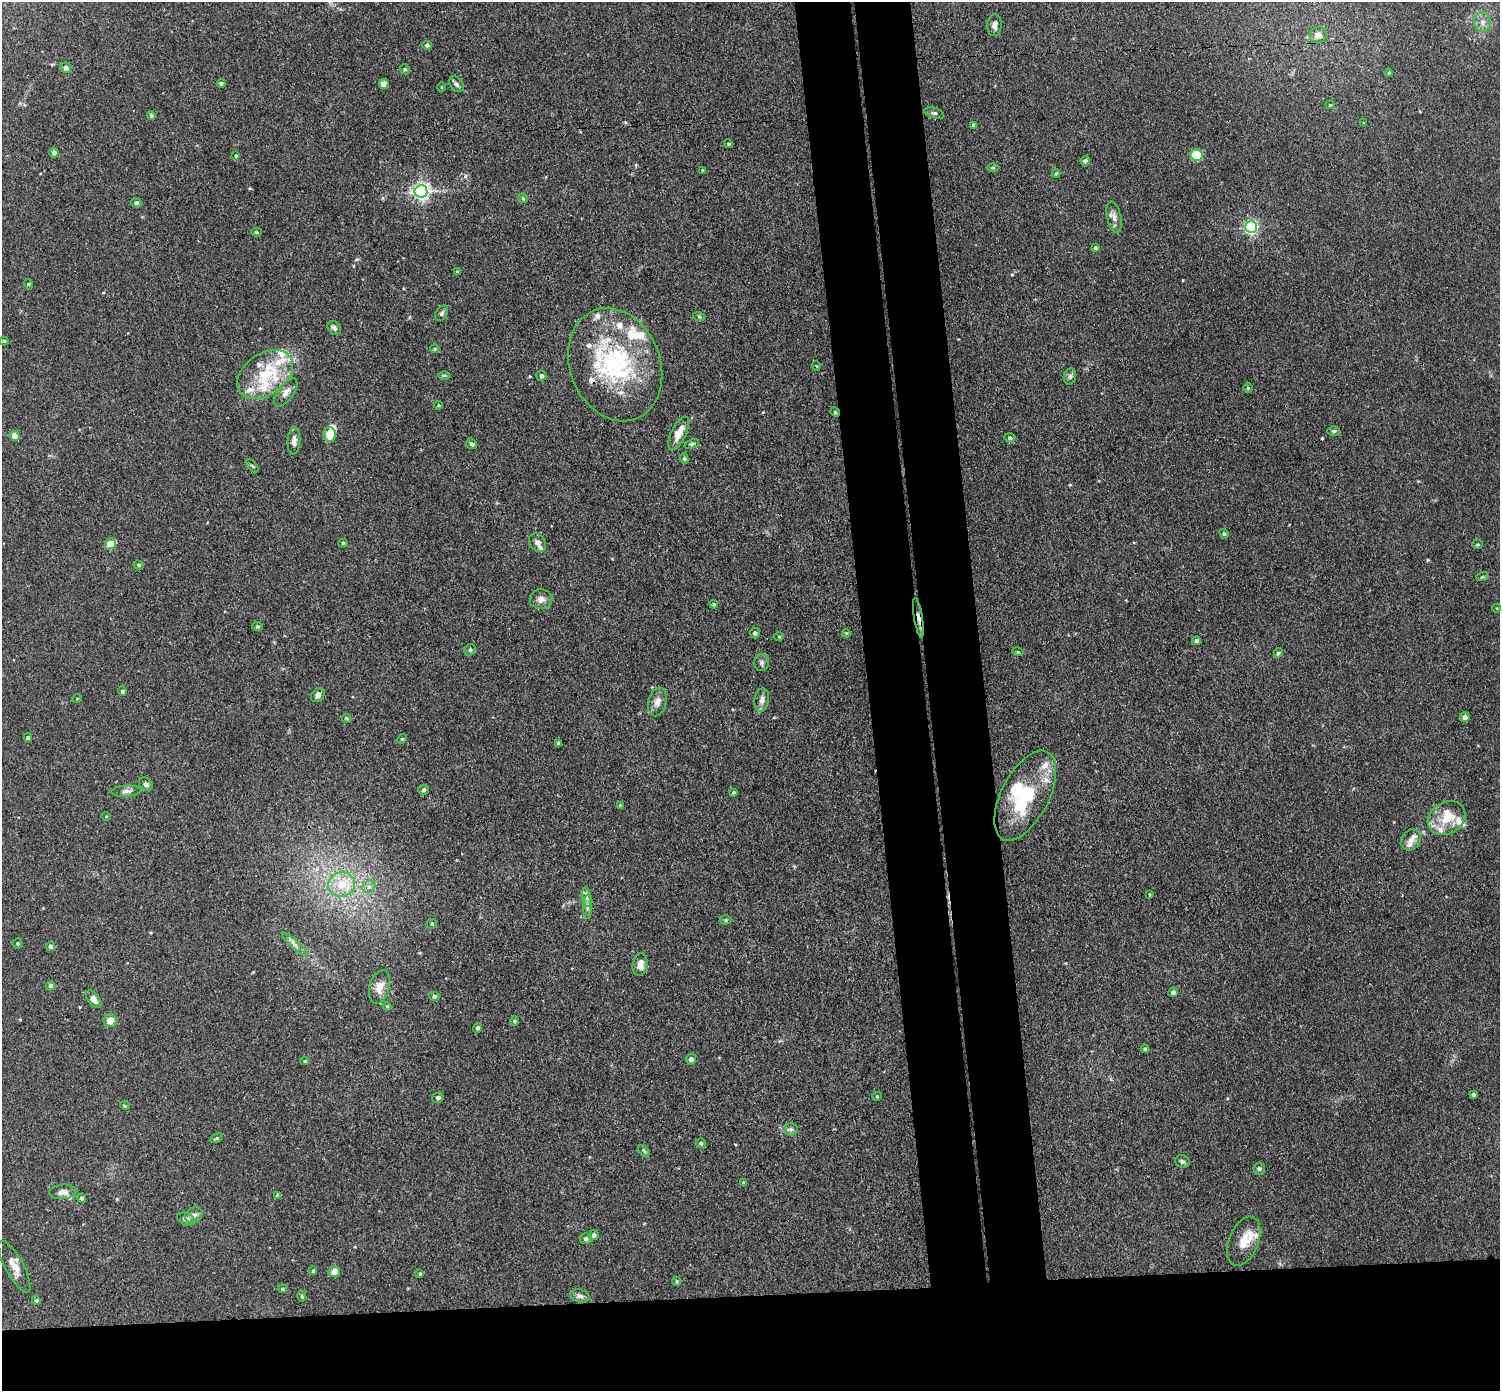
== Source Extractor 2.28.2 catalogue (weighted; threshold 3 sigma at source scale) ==
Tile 8 of 3 x 3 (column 2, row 3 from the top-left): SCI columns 1556-3053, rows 133-1521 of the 4608 x 4537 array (HDU 1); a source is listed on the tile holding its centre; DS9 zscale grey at full resolution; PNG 1502 x 1393 px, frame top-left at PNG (2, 2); each listed source drawn as its Kron ellipse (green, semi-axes under 4 px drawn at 4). Shown black and unused: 14% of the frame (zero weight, under 3 of 4 exposures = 6% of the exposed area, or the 3 px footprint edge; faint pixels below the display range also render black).
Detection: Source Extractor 2.28.2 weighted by HDU 2 'WHT'; one run over the whole footprint, this tile lists its part. Background 0.0394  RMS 0.0046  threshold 0.0209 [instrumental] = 3 sigma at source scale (4.5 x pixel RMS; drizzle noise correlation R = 1.50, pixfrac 1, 0.05/0.05 arcsec/px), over >= 5 px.
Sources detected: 173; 2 inside a brighter object's white glare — neither listed nor drawn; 23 inside a brighter listed object's ellipse — not listed separately; the other 148 listed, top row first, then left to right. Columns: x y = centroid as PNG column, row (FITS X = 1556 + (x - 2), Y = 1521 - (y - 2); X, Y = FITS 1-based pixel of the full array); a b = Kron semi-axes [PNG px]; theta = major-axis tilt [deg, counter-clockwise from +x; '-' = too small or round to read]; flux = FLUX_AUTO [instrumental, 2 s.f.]
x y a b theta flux
1482 22 10 8 -88 2.9
994 25 11 7 87 1.8
1318 35 8 8 - 3.6
427 45 5 4 - 1.1
66 68 5 5 - 1.8
405 69 5 4 - 0.62
1389 73 4 3 - 0.41
221 83 4 4 - 0.96
384 84 5 5 - 3.2
456 84 9 6 -49 1.4
441 87 5 3 - 0.37
1330 105 4 4 - 0.48
934 113 10 5 -17 1.1
151 116 4 4 - 0.91
1364 123 4 3 - 0.37
974 125 4 4 - 1.5
729 144 4 4 - 0.69
54 153 5 4 - 1.9
236 155 4 3 - 0.45
1196 155 6 6 - 24
1085 161 4 4 - 1.8
993 168 6 4 0 0.54
703 170 3 3 - 0.58
1056 173 4 4 - 0.61
421 191 6 6 - 170
523 198 5 4 - 0.53
136 203 5 4 - 1.1
1114 217 16 7 -76 2.9
1251 227 6 5 - 90
256 232 5 4 - 0.66
1096 248 4 3 - 0.79
457 272 4 4 - 0.42
28 284 5 3 - 0.41
442 313 8 5 58 1.1
699 317 6 4 -20 0.59
334 328 7 6 - 1.4
4 341 4 4 - 0.57
435 349 5 4 - 0.62
615 365 58 45 -68 67
816 366 4 3 - 0.36
265 374 31 20 34 20
444 375 6 4 1 0.63
541 376 5 5 - 1.5
1070 376 8 6 75 1.3
1248 388 5 4 - 0.57
286 392 16 7 53 3
438 405 4 3 - 0.53
835 412 5 4 - 0.58
1334 431 6 4 0 0.99
679 433 18 7 64 5.9
329 434 7 6 - 7.4
15 436 5 5 - 5.8
1010 438 5 4 - 0.95
294 441 13 6 86 2.5
472 444 5 5 - 1.2
692 444 7 4 24 0.83
684 458 5 4 - 0.82
252 466 8 3 -45 0.55
1224 534 5 4 - 0.83
343 543 4 4 - 0.68
538 543 10 7 -52 2.8
110 544 6 5 - 11
1477 544 5 4 - 0.65
139 565 5 4 - 0.81
1482 577 6 4 18 0.54
541 599 11 10 - 2.7
714 604 4 3 - 0.63
1497 608 4 3 - 0.31
918 618 20 3 -81 2.7
257 626 5 3 - 0.64
755 633 5 5 - 1.1
846 633 4 3 - 0.43
779 637 5 3 - 0.5
1196 641 4 4 - 1.3
470 650 6 5 - 0.82
1018 652 5 3 - 0.45
1278 653 5 4 - 0.88
761 663 8 7 - 1.4
122 691 4 4 - 1.1
318 695 8 6 50 1.8
77 698 5 3 - 0.37
762 700 12 7 80 2.8
657 702 15 9 76 3.4
1465 717 5 5 - 2.2
347 718 5 4 - 0.57
28 738 4 4 - 1.1
402 739 5 4 - 0.51
559 743 4 3 - 1.1
146 784 7 6 - 1.4
424 790 5 5 - 1
126 791 15 5 2 1.8
733 792 3 3 - 0.68
1025 796 49 24 63 33
620 805 4 4 - 0.49
106 816 5 3 - 0.42
1447 818 20 15 33 10
1411 840 11 9 55 3.5
342 884 13 12 - 9.3
369 887 7 6 - 1.4
1149 894 3 3 - 1.2
587 897 9 4 -82 1.6
587 907 12 4 90 1.5
726 920 6 4 2 0.76
432 924 5 4 - 0.6
17 943 5 5 - 0.64
294 944 16 3 -42 1.7
51 946 4 4 - 2.5
640 965 11 7 79 3.7
50 986 4 4 - 1.2
379 987 17 10 75 5
1173 992 5 4 - 1.6
434 996 5 4 - 1
94 999 10 6 -53 3
387 1006 4 4 - 0.48
110 1021 6 6 - 4.7
514 1021 5 4 - 0.57
477 1028 5 4 - 1.1
1145 1049 4 4 - 0.56
691 1059 5 5 - 2
305 1061 4 3 - 0.55
1473 1095 4 4 - 0.87
877 1096 5 4 - 0.54
438 1098 6 5 - 1.2
125 1106 5 3 - 0.43
791 1129 6 6 - 1.2
216 1138 6 3 28 0.67
701 1143 5 5 - 0.64
644 1151 7 4 -45 0.7
1182 1161 7 6 - 1.1
1259 1168 6 6 - 1.1
744 1183 4 3 - 0.86
63 1192 13 7 4 3.3
278 1195 4 4 - 1.8
82 1198 4 4 - 1.2
194 1215 9 7 26 1.8
186 1219 9 6 -21 2
594 1235 5 4 - 1.8
586 1239 6 5 - 1.4
1244 1241 26 14 67 7.9
14 1267 29 9 -62 5.4
313 1271 4 3 - 0.75
334 1272 6 5 - 3.8
420 1273 4 3 - 0.53
676 1281 4 4 - 0.65
282 1289 5 4 - 0.59
302 1296 6 4 -89 0.61
580 1296 10 6 -14 1.6
36 1300 4 4 - 0.89
Overlapping masked pixels (flux is a lower limit): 1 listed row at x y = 918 618